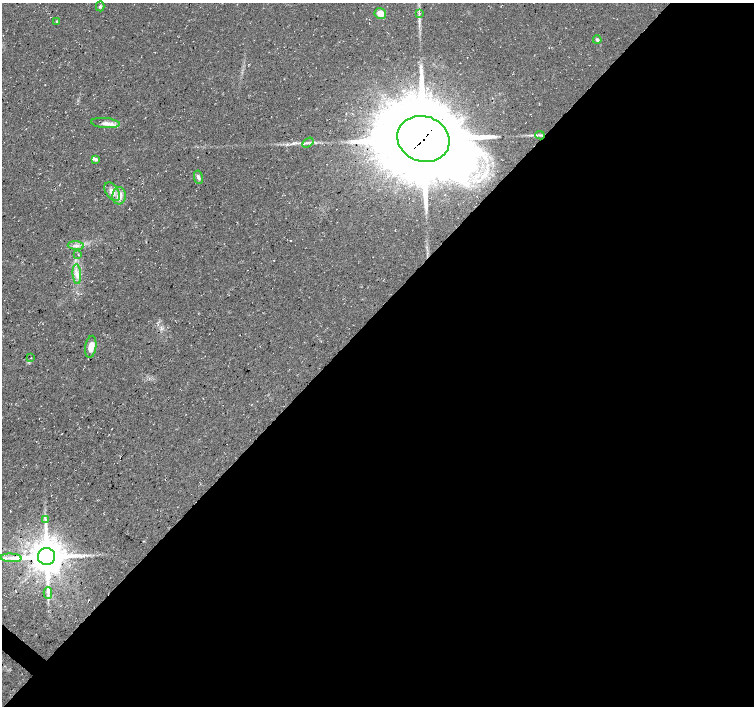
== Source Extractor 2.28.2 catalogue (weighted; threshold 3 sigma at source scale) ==
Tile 12 of 4 x 4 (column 4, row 3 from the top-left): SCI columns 4515-6017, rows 1643-3049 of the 6017 x 6031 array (HDU 1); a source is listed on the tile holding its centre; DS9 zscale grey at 2 x 2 block average (1 PNG px = mean of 2 x 2 image px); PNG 756 x 708 px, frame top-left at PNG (2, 3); each listed source drawn as its Kron ellipse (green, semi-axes under 4 px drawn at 4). Shown black and unused: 56% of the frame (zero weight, under 3 of 4 exposures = <1% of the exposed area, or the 3 px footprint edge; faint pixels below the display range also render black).
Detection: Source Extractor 2.28.2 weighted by HDU 2 'WHT'; one run over the whole footprint, this tile lists its part. Background 0.0136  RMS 0.0049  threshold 0.0221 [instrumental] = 3 sigma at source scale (4.5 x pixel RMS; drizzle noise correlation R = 1.50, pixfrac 1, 0.0396/0.0396 arcsec/px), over >= 5 px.
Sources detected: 23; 1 inside a brighter listed object's ellipse — not listed separately; the other 22 listed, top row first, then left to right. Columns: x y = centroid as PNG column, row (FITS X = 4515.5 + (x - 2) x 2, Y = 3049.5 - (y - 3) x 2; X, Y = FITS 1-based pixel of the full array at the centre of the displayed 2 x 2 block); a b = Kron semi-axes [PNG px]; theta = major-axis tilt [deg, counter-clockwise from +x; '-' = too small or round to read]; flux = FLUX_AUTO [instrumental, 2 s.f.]
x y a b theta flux
100 6 5 4 - 1.8
419 13 4 2 - 1.2
380 14 6 5 - 10
56 21 3 3 - 0.94
597 40 4 3 - 2.2
105 123 14 5 -6 7.2
540 135 5 2 - 1.7
423 139 26 22 -20 19000
308 143 6 2 32 1.8
96 159 3 3 - 2.2
198 177 7 4 -80 2.5
112 192 10 6 -55 8.6
119 196 8 7 - 9.9
76 246 8 3 -3 3.7
78 254 3 2 - 0.58
77 274 10 4 -85 6
91 347 11 5 81 11
31 358 2 2 - 0.43
46 519 4 2 - 1.3
46 557 8 8 - 3300
11 558 10 4 -3 6.3
48 593 6 2 90 2.5
Overlapping masked pixels (flux is a lower limit): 2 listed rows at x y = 423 139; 46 557
Diffuse or blended objects may show on this block-average render without a row.